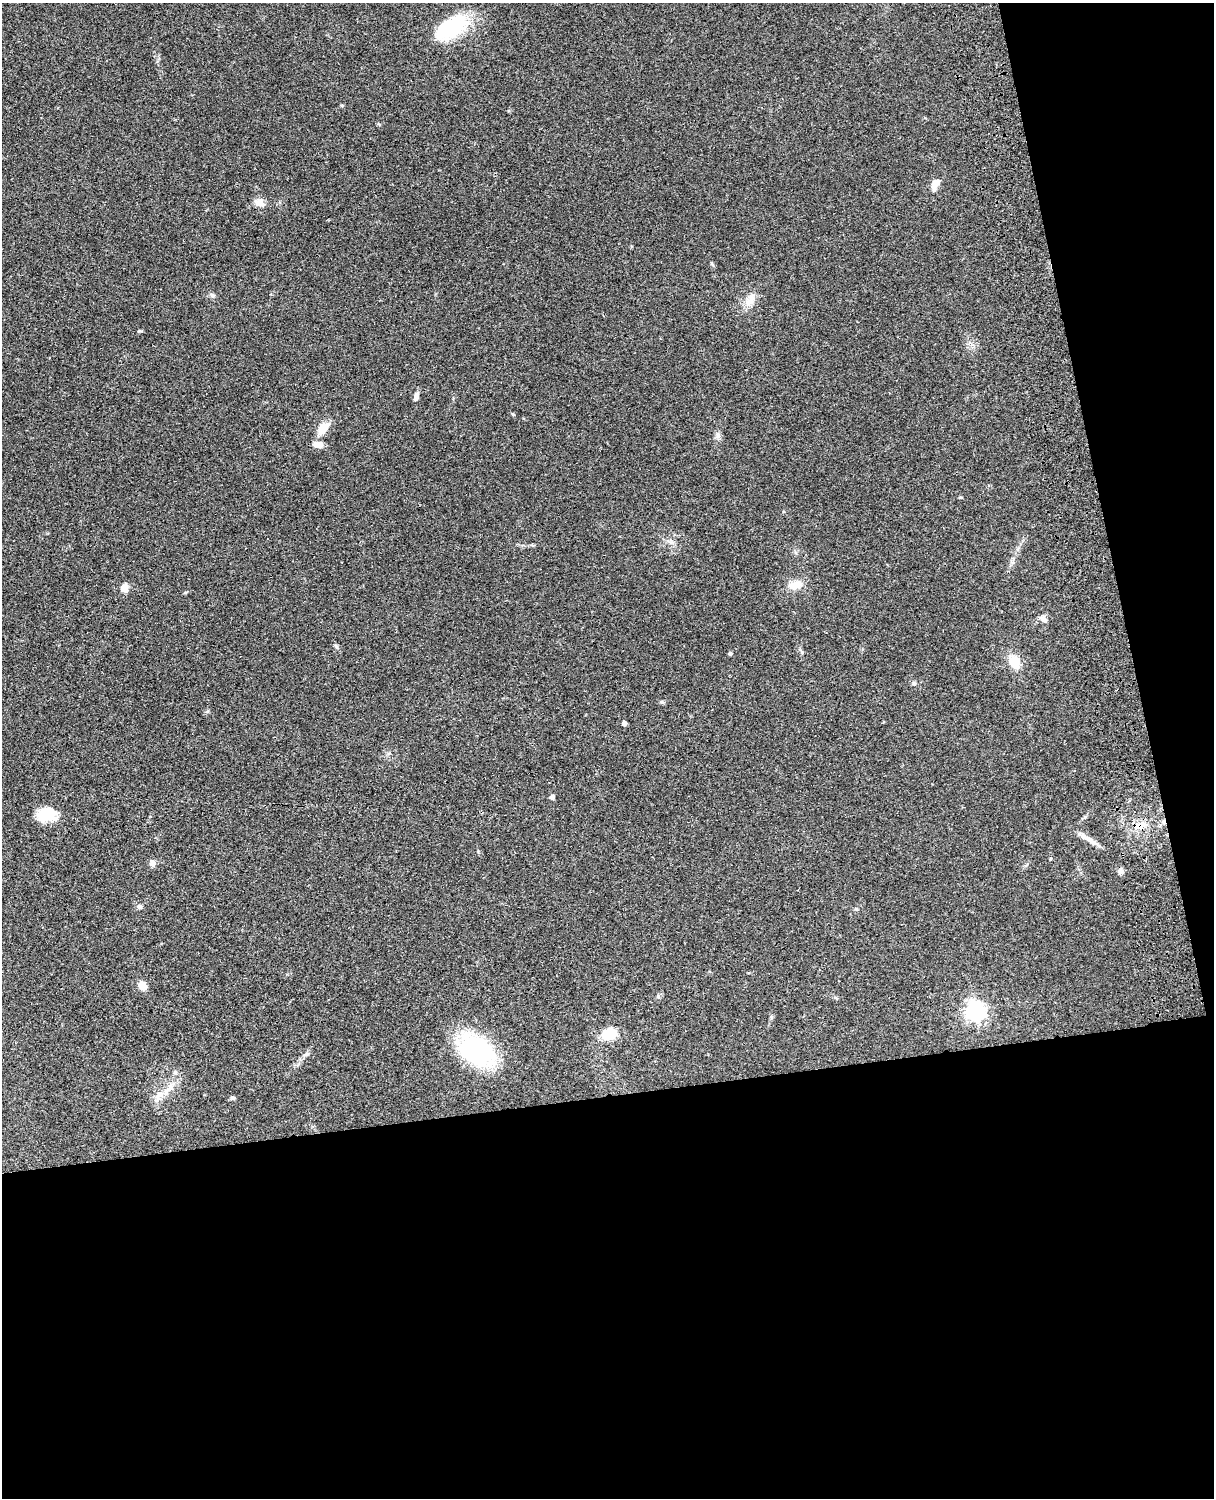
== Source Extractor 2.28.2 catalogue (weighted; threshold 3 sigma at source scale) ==
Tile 12 of 4 x 3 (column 4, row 3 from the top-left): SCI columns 3757-4968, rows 277-1772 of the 5087 x 4925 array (HDU 1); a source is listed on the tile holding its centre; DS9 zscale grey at full resolution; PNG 1216 x 1500 px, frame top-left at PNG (2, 3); no overlay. Shown black and unused: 33% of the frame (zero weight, under 3 of 4 exposures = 6% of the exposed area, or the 3 px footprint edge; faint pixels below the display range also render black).
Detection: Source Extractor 2.28.2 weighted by HDU 2 'WHT'; one run over the whole footprint, this tile lists its part. Background 0.0916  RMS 0.0062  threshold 0.0281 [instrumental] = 3 sigma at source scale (4.5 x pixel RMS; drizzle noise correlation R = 1.50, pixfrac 1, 0.05/0.05 arcsec/px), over >= 5 px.
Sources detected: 36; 1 inside a brighter object's white glare — not listed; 2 inside a brighter listed object's ellipse — not listed separately; the other 33 listed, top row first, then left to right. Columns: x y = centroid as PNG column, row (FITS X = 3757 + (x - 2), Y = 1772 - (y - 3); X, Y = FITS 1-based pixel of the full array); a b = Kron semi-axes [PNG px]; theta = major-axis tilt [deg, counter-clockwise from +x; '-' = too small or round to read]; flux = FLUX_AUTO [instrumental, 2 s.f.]
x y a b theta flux
451 28 40 20 31 37
935 184 15 7 61 6.3
260 202 15 9 -23 4.2
712 264 6 4 -46 0.78
212 295 8 5 -16 1.4
749 301 19 9 46 5.9
416 396 11 5 73 2.2
323 428 20 11 51 7.9
718 435 8 6 90 1.9
795 585 20 11 12 7.5
124 588 9 7 -84 4.6
185 593 5 3 - 0.64
1044 619 10 6 -50 2.6
336 646 7 4 -45 1
730 653 4 4 - 1.2
1014 662 15 11 -58 11
914 684 5 5 - 0.99
662 702 5 5 - 0.92
624 723 4 4 - 2.4
552 797 4 4 - 2.6
46 815 24 15 0 15
1140 826 19 10 16 8
1092 841 35 5 -32 5.4
152 863 9 7 -65 2.3
1121 871 8 7 - 2.3
142 985 9 7 -63 6.1
975 1011 8 7 - 300
771 1017 6 4 -89 0.87
609 1034 18 14 15 12
475 1050 32 21 -38 91
307 1054 8 4 44 1.3
169 1088 26 6 50 7.1
232 1098 6 5 - 1.1
Overlapping masked pixels (flux is a lower limit): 1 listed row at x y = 1140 826
Unlisted compact peaks at least as high as the median listed source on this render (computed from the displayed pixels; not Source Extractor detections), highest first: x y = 139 331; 513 414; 802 652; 961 497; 140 906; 379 124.